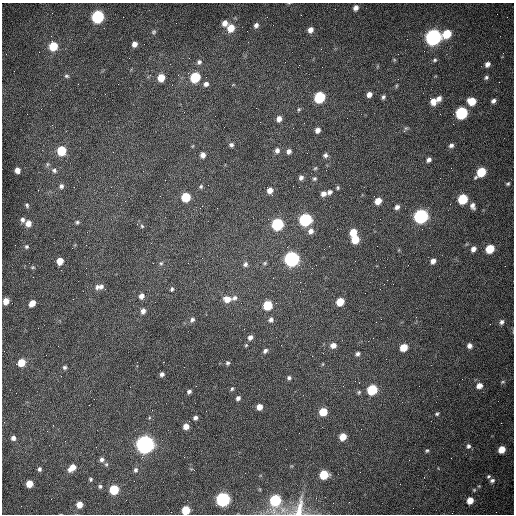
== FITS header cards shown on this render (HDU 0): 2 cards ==
NAXIS1  =                  512 /fastest changing axis
NAXIS2  =                  512 /next to fastest changing axis

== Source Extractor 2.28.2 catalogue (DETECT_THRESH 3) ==
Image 512 x 512 px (HDU 0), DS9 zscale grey, 1 PNG px = 1 image px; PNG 516 x 516 px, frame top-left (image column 1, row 512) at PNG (2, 3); no overlay
Background 1530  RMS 23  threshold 70.2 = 3 sigma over >= 5 px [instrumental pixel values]
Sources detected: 152; all 152 listed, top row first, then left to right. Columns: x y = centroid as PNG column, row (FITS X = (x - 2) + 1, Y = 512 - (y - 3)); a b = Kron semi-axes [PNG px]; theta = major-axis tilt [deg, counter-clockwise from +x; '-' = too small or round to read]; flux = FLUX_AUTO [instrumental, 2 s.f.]
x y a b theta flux
356 8 5 5 - 6.6e+03
98 17 7 6 - 2.2e+05
225 23 6 6 - 1.0e+04
256 25 6 5 - 5.3e+03
231 28 8 7 - 2.5e+04
310 30 6 5 - 8.7e+03
153 32 7 6 - 2.9e+03
447 34 7 6 - 4.8e+04
433 37 7 7 - 7.2e+05
134 44 5 4 - 8.1e+03
53 46 7 6 - 4.7e+04
394 60 6 3 73 1.9e+03
435 60 5 4 - 2.7e+03
199 62 7 6 - 4.3e+03
487 64 6 5 - 6.4e+03
66 76 7 5 -2 3.1e+03
195 77 6 6 - 9.7e+04
486 77 6 5 - 3.3e+03
161 78 6 5 - 2.6e+04
206 84 6 6 - 6.0e+03
396 86 6 3 72 2.0e+03
105 94 2 2 - 9.4e+02
369 94 6 5 - 7.7e+03
319 97 7 6 - 1.3e+05
383 97 5 4 - 3.4e+03
439 99 7 6 - 7.7e+03
433 101 8 7 - 1.4e+04
472 101 6 6 - 3.2e+04
493 101 5 4 - 4.9e+03
299 109 6 5 - 2.4e+03
461 113 7 6 - 2.0e+05
279 119 6 5 - 8.3e+03
293 128 2 2 - 7.0e+02
317 130 6 5 - 7.5e+03
405 130 9 4 58 2.9e+03
231 145 4 4 - 4.1e+03
451 145 6 5 - 4.5e+03
277 150 7 6 - 5.8e+03
61 151 6 6 - 7.1e+04
289 151 6 5 - 5.9e+03
203 155 6 5 - 7.1e+03
325 155 6 5 - 4.5e+03
429 160 5 4 - 4.8e+03
48 164 7 5 74 2.9e+03
315 168 5 4 - 2.0e+03
17 170 5 4 - 1.1e+04
54 170 8 6 -42 5.0e+03
481 172 8 6 47 6.0e+04
301 178 6 5 - 5.3e+03
314 179 6 5 - 2.7e+03
508 184 5 4 - 2.5e+03
61 186 6 5 - 4.6e+03
201 186 6 4 59 2.5e+03
299 187 2 2 - 8.6e+02
338 188 5 4 - 2.4e+03
270 190 6 5 - 1.1e+04
329 192 7 5 35 4.8e+03
323 194 6 6 - 7.4e+03
186 197 6 6 - 6.0e+04
463 199 6 6 - 8.7e+04
378 201 6 5 - 1.9e+04
27 205 6 5 - 2.8e+03
472 206 8 6 -72 7.0e+03
397 207 6 5 - 5.7e+03
421 216 7 6 - 4.4e+05
22 220 6 5 - 4.8e+03
305 220 7 6 - 2.6e+05
77 222 5 5 - 2.6e+03
28 223 7 6 - 1.1e+04
277 224 6 6 - 2.0e+05
142 226 5 4 - 2.1e+03
311 231 7 7 - 8.5e+03
353 232 6 5 - 2.7e+04
355 239 6 6 - 3.5e+04
26 247 5 5 - 2.7e+03
473 249 6 5 - 7.9e+03
490 249 6 5 - 4.8e+04
291 259 7 6 - 5.4e+05
60 261 5 5 - 2.1e+04
433 261 6 5 - 8.4e+03
161 263 5 5 - 2.7e+03
265 263 6 5 - 2.3e+03
245 264 6 6 - 4.5e+03
33 267 5 4 - 1.9e+03
273 278 2 2 - 7.3e+02
99 287 12 6 9 8.8e+03
172 289 6 5 - 2.6e+03
141 296 6 5 - 8.3e+03
235 298 7 6 - 5.0e+03
227 299 8 7 - 1.5e+04
6 301 5 5 - 1.5e+04
340 302 6 5 - 3.2e+04
32 303 6 5 - 1.5e+04
267 305 6 6 - 6.9e+04
143 311 6 5 - 6.8e+03
381 319 2 2 - 6.9e+02
192 320 6 5 - 4.5e+03
271 320 7 6 - 5.2e+03
501 322 7 6 - 4.6e+03
250 337 6 5 - 6.4e+03
246 345 4 4 - 1.7e+03
333 345 7 6 - 1.0e+04
469 346 6 5 - 5.9e+03
403 347 6 5 - 3.1e+04
265 351 6 5 - 4.7e+03
357 354 5 5 - 4.0e+03
21 362 6 5 - 3.0e+04
228 363 5 5 - 3.1e+03
323 364 5 3 - 1.5e+03
65 367 5 5 - 3.1e+03
162 374 4 4 - 4.7e+03
289 378 5 5 - 3.4e+03
503 382 6 4 19 2.1e+03
479 386 7 6 - 1.1e+04
232 389 6 4 72 2.4e+03
372 390 6 6 - 1.0e+05
189 392 5 4 - 4.0e+03
359 392 6 4 75 2.2e+03
238 398 5 5 - 4.4e+03
259 407 5 5 - 1.3e+04
323 412 6 5 - 4.3e+04
437 414 5 4 - 2.3e+03
195 418 4 4 - 4.5e+03
189 421 2 2 - 7.4e+02
186 426 5 5 - 1.2e+04
343 437 5 5 - 2.4e+04
13 438 5 5 - 6.3e+03
145 444 7 7 - 1.2e+06
468 446 6 6 - 4.3e+03
501 449 6 5 - 2.4e+04
427 450 5 4 - 2.3e+03
102 459 6 6 - 5.4e+03
106 464 6 5 - 2.6e+03
72 468 9 6 41 1.5e+04
39 469 5 4 - 3.7e+03
135 470 7 6 - 4.2e+03
324 475 6 6 - 6.0e+04
488 476 5 4 - 2.6e+03
91 479 4 4 - 2.3e+03
492 481 7 6 - 4.6e+03
29 484 5 5 - 2.1e+04
100 486 5 4 - 3.1e+03
479 486 5 4 - 1.5e+03
114 490 6 6 - 7.6e+04
474 490 5 4 - 2.1e+03
316 498 2 2 - 3.6e+03
223 499 6 6 - 4.1e+05
275 500 7 6 - 1.5e+05
470 500 5 5 - 2.0e+04
79 505 5 5 - 1.5e+04
299 508 32 13 73 3.1e+04
186 510 6 5 - 4.2e+04
At the frame edge (FLAGS 8, measured only in part): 2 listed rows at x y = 299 508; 186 510